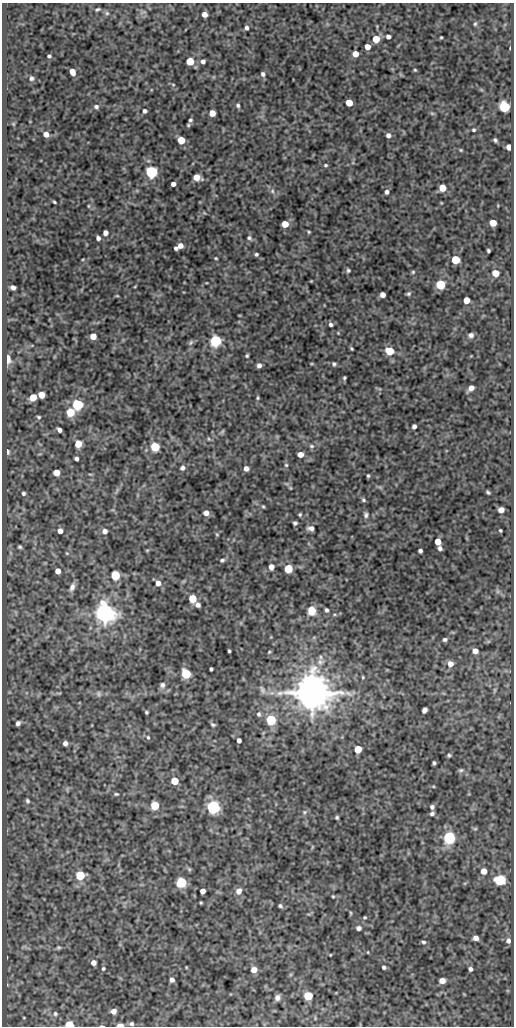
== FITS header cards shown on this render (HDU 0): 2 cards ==
NAXIS1  =                  512
NAXIS2  =                 1024

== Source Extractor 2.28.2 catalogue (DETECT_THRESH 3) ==
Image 512 x 1024 px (HDU 0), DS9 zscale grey, 1 PNG px = 1 image px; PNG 516 x 1028 px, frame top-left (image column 1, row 1024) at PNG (2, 3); no overlay
Background 76.7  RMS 0.49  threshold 1.48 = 3 sigma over >= 5 px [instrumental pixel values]
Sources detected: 211; all 211 listed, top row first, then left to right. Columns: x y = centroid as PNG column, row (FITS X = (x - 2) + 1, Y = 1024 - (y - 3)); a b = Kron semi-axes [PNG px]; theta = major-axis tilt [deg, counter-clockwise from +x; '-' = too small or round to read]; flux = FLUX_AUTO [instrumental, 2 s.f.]
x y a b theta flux
98 9 5 3 - 47
107 13 6 5 - 61
204 14 5 4 - 230
475 24 6 5 - 49
246 28 4 4 - 80
388 37 4 4 - 110
441 37 3 2 - 33
376 39 5 5 - 750
367 47 5 4 - 340
510 48 3 2 - 23
355 54 5 5 - 330
49 56 4 3 - 57
190 61 5 5 - 1100
203 61 5 5 - 110
415 70 3 3 - 34
72 72 6 4 -66 290
263 74 6 5 - 85
31 78 6 5 - 82
173 85 5 3 - 32
349 103 5 5 - 650
238 105 5 4 - 66
96 107 6 5 - 78
504 107 6 5 - 3500
144 111 5 4 - 75
212 113 5 5 - 430
432 113 6 4 -1 42
190 120 4 4 - 54
13 124 5 4 - 32
188 125 4 4 - 42
474 130 4 4 - 44
46 134 5 4 - 260
388 135 5 5 - 120
181 140 5 5 - 860
495 140 4 3 - 57
509 147 5 4 - 310
461 150 4 4 - 33
326 165 4 3 - 43
151 172 5 5 - 6800
197 177 6 5 - 390
173 184 4 4 - 140
442 188 5 5 - 540
272 191 6 5 - 70
387 192 5 4 - 90
54 202 3 2 - 39
88 206 5 3 - 31
493 223 5 5 - 540
285 224 5 5 - 610
309 232 4 3 - 37
105 233 4 4 - 200
98 238 4 4 - 99
249 238 6 5 - 75
180 246 5 5 - 220
176 248 4 3 - 72
488 251 3 3 - 54
256 254 4 4 - 57
216 258 3 3 - 33
455 260 5 5 - 1500
348 270 5 5 - 58
413 272 5 5 - 44
495 273 5 5 - 570
311 281 3 3 - 24
440 285 5 5 - 2200
135 286 4 3 - 26
13 287 5 4 - 150
408 294 6 4 24 58
383 295 5 5 - 210
117 296 5 3 - 30
466 300 5 5 - 400
330 324 5 4 - 74
338 333 4 4 - 26
471 335 6 5 - 110
93 336 5 5 - 410
215 341 6 5 - 4800
191 342 8 5 59 68
351 349 3 2 - 36
390 351 5 5 - 1200
247 356 4 3 - 46
7 358 6 3 -84 700
334 364 5 5 - 60
259 365 4 4 - 120
344 378 4 3 - 44
471 388 6 4 44 230
41 395 5 5 - 530
33 397 5 5 - 710
258 398 5 3 - 41
77 404 5 5 - 4500
70 412 5 5 - 1100
39 417 5 4 - 48
414 426 4 4 - 100
59 430 5 4 - 120
222 432 8 4 55 42
78 444 5 5 - 610
312 446 7 6 - 81
155 447 5 5 - 2100
7 451 5 4 - 98
300 454 5 4 - 280
76 459 4 4 - 88
286 465 5 5 - 46
182 468 5 5 - 91
246 468 5 5 - 170
56 473 5 5 - 520
90 474 6 3 -18 34
368 476 3 3 - 43
290 488 5 3 - 32
488 492 4 3 - 54
23 493 4 4 - 63
363 500 6 5 - 57
263 507 4 3 - 37
501 510 5 5 - 230
206 513 5 5 - 230
300 514 4 4 - 46
366 515 8 6 -86 89
295 523 4 4 - 74
311 528 7 5 -4 120
500 530 3 3 - 41
60 531 5 5 - 190
105 531 6 6 - 130
217 534 5 4 - 36
438 541 5 5 - 460
20 547 4 4 - 56
440 548 5 4 - 97
147 550 5 3 - 31
420 551 4 4 - 79
67 553 4 4 - 31
222 560 6 5 - 61
271 567 5 5 - 230
288 569 5 5 - 1400
58 571 5 4 - 270
115 575 5 5 - 2200
158 583 6 5 - 220
72 587 12 6 67 170
497 591 7 4 -72 66
192 599 5 5 - 1200
198 605 5 4 - 120
327 610 5 4 - 81
312 611 7 7 - 590
105 613 7 6 - 28000
445 639 5 4 - 72
229 651 3 3 - 46
475 651 5 5 - 240
269 652 5 4 - 39
320 662 12 10 29 260
450 664 7 6 - 240
211 669 3 3 - 54
186 674 5 5 - 3000
363 677 5 4 - 37
162 685 8 7 - 110
262 690 12 6 -67 120
495 690 6 4 90 46
312 693 10 9 - 110000
99 694 8 6 -67 86
424 710 6 4 60 130
146 712 4 3 - 45
259 714 7 6 - 83
271 720 5 5 - 3500
18 723 5 4 - 110
213 725 6 4 -22 63
148 737 6 4 -73 50
239 740 4 4 - 140
65 743 4 4 - 140
358 749 5 5 - 790
449 755 4 3 - 52
434 763 4 3 - 54
461 770 7 5 10 62
174 781 5 5 - 1000
433 786 5 3 - 32
116 794 5 4 - 42
27 801 6 5 - 69
155 806 5 5 - 1300
213 807 6 6 - 9900
432 807 5 5 - 91
304 812 6 5 - 67
432 813 5 4 - 76
337 817 3 3 - 50
475 829 6 4 1 43
449 838 6 6 - 6600
312 847 6 3 72 33
484 871 6 6 - 270
80 875 5 5 - 2100
500 880 6 6 - 3400
181 883 6 5 - 3000
203 891 4 4 - 220
239 891 7 6 - 220
333 896 4 3 - 34
201 903 3 2 - 32
280 906 5 4 - 62
351 913 5 3 - 36
365 917 4 4 - 39
359 928 5 5 - 140
476 938 5 5 - 160
508 941 7 6 - 130
424 942 5 4 - 65
58 947 6 5 - 51
368 952 3 2 - 22
330 955 3 2 - 25
93 962 5 4 - 170
186 967 4 3 - 25
384 967 4 4 - 73
103 969 4 4 - 45
470 969 4 4 - 90
254 970 6 5 - 240
172 980 4 4 - 130
442 981 5 5 - 250
308 996 5 5 - 1700
277 998 6 6 - 140
113 1011 5 5 - 200
55 1014 6 6 - 70
131 1024 6 5 - 78
69 1025 5 4 - 2200
120 1025 5 3 - 530
102 1026 5 2 - 40
At the frame edge (FLAGS 8, measured only in part): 3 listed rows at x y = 69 1025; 120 1025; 102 1026